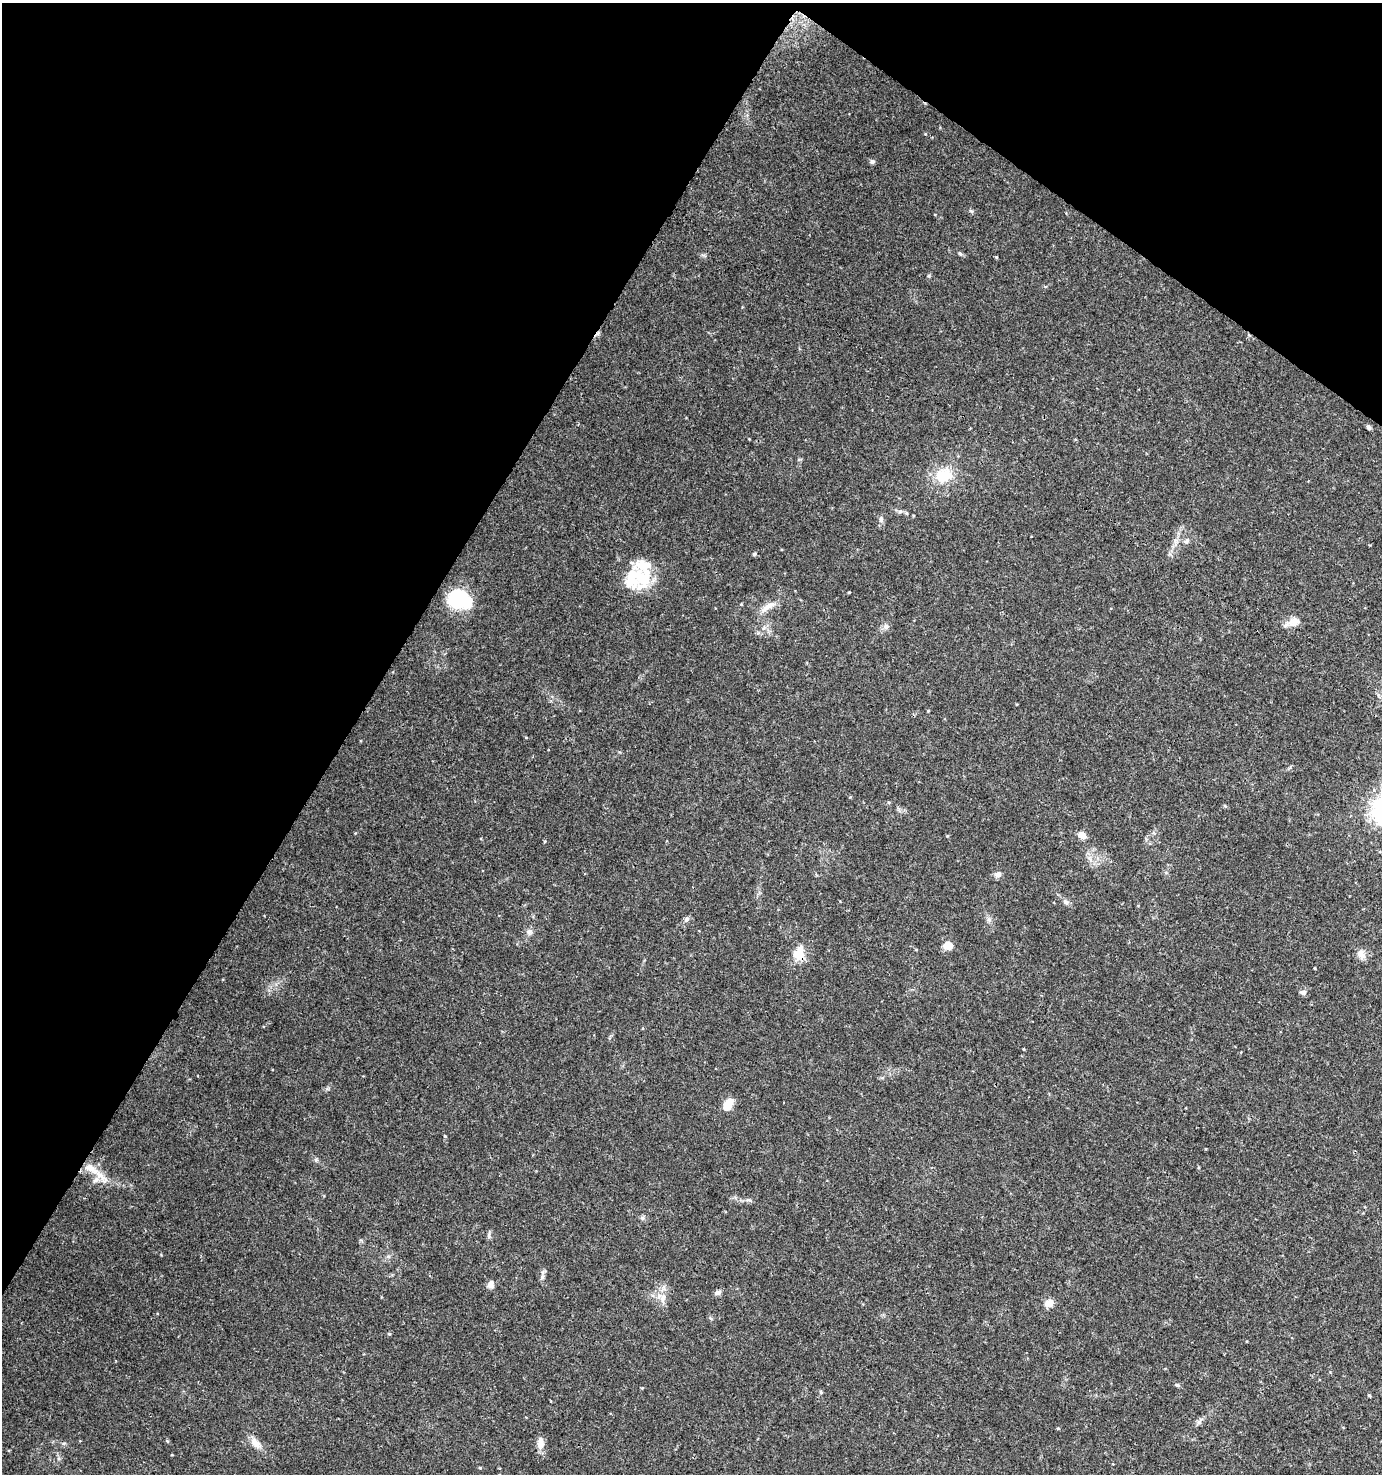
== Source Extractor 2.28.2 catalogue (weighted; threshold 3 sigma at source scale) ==
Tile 2 of 4 x 4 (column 2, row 1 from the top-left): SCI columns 1572-2951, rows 4428-5899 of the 5968 x 5903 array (HDU 1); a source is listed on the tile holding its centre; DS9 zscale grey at full resolution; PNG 1384 x 1476 px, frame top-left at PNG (2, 3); no overlay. Shown black and unused: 32% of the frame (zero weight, under 3 of 4 exposures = <1% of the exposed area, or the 3 px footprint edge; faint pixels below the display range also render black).
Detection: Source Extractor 2.28.2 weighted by HDU 2 'WHT'; one run over the whole footprint, this tile lists its part. Background 0.0464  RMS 0.0043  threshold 0.0191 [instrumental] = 3 sigma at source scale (4.5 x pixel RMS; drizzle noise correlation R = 1.50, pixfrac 1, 0.0396/0.0396 arcsec/px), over >= 5 px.
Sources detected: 49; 2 inside a brighter object's white glare — not listed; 2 inside a brighter listed object's ellipse — not listed separately; the other 45 listed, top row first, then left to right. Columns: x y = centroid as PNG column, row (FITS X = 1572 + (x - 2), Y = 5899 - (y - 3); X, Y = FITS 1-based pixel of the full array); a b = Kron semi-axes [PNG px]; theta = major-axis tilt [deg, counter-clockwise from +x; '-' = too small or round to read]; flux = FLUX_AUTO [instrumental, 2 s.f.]
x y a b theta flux
872 161 6 6 - 0.88
971 211 7 4 -44 0.63
960 254 7 4 -37 0.63
996 257 5 3 - 0.37
1368 427 6 5 - 0.85
943 475 19 14 10 12
906 513 5 4 - 0.54
881 519 7 5 71 0.98
1186 541 9 7 35 1.4
754 554 5 5 - 0.6
642 578 28 22 62 19
849 592 4 2 - 0.32
459 599 23 17 -18 29
768 606 24 7 31 3.9
1293 622 23 10 19 4
886 626 8 7 - 1.5
1082 835 9 6 -29 3.3
998 874 9 7 38 1.8
1066 902 8 6 -22 1.1
687 919 7 6 - 1
529 932 8 8 - 1.6
948 945 8 6 -1 6.9
799 954 20 14 69 6.5
1361 954 14 11 -56 2.8
1303 992 9 6 -13 1.1
728 1105 13 8 60 6.2
445 1136 4 4 - 0.4
91 1169 28 10 -30 8.6
642 1218 6 4 71 0.7
489 1236 8 4 82 0.9
542 1277 7 4 72 0.94
491 1285 9 7 79 2.1
717 1293 9 6 14 1.4
663 1298 14 7 82 3.2
1049 1303 10 8 12 3.6
389 1334 5 3 - 0.37
1177 1385 7 4 -43 0.61
642 1388 4 4 - 0.34
821 1392 6 4 -89 0.52
1369 1395 5 3 - 0.4
1199 1422 7 5 56 1.1
1058 1428 4 4 - 0.36
256 1443 15 9 -49 3.7
540 1443 19 8 -89 2.9
480 1468 5 3 - 0.39
Overlapping masked pixels (flux is a lower limit): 1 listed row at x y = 799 954
Unlisted compact peaks at least as high as the median listed source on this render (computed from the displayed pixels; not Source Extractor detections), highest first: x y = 929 276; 925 134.